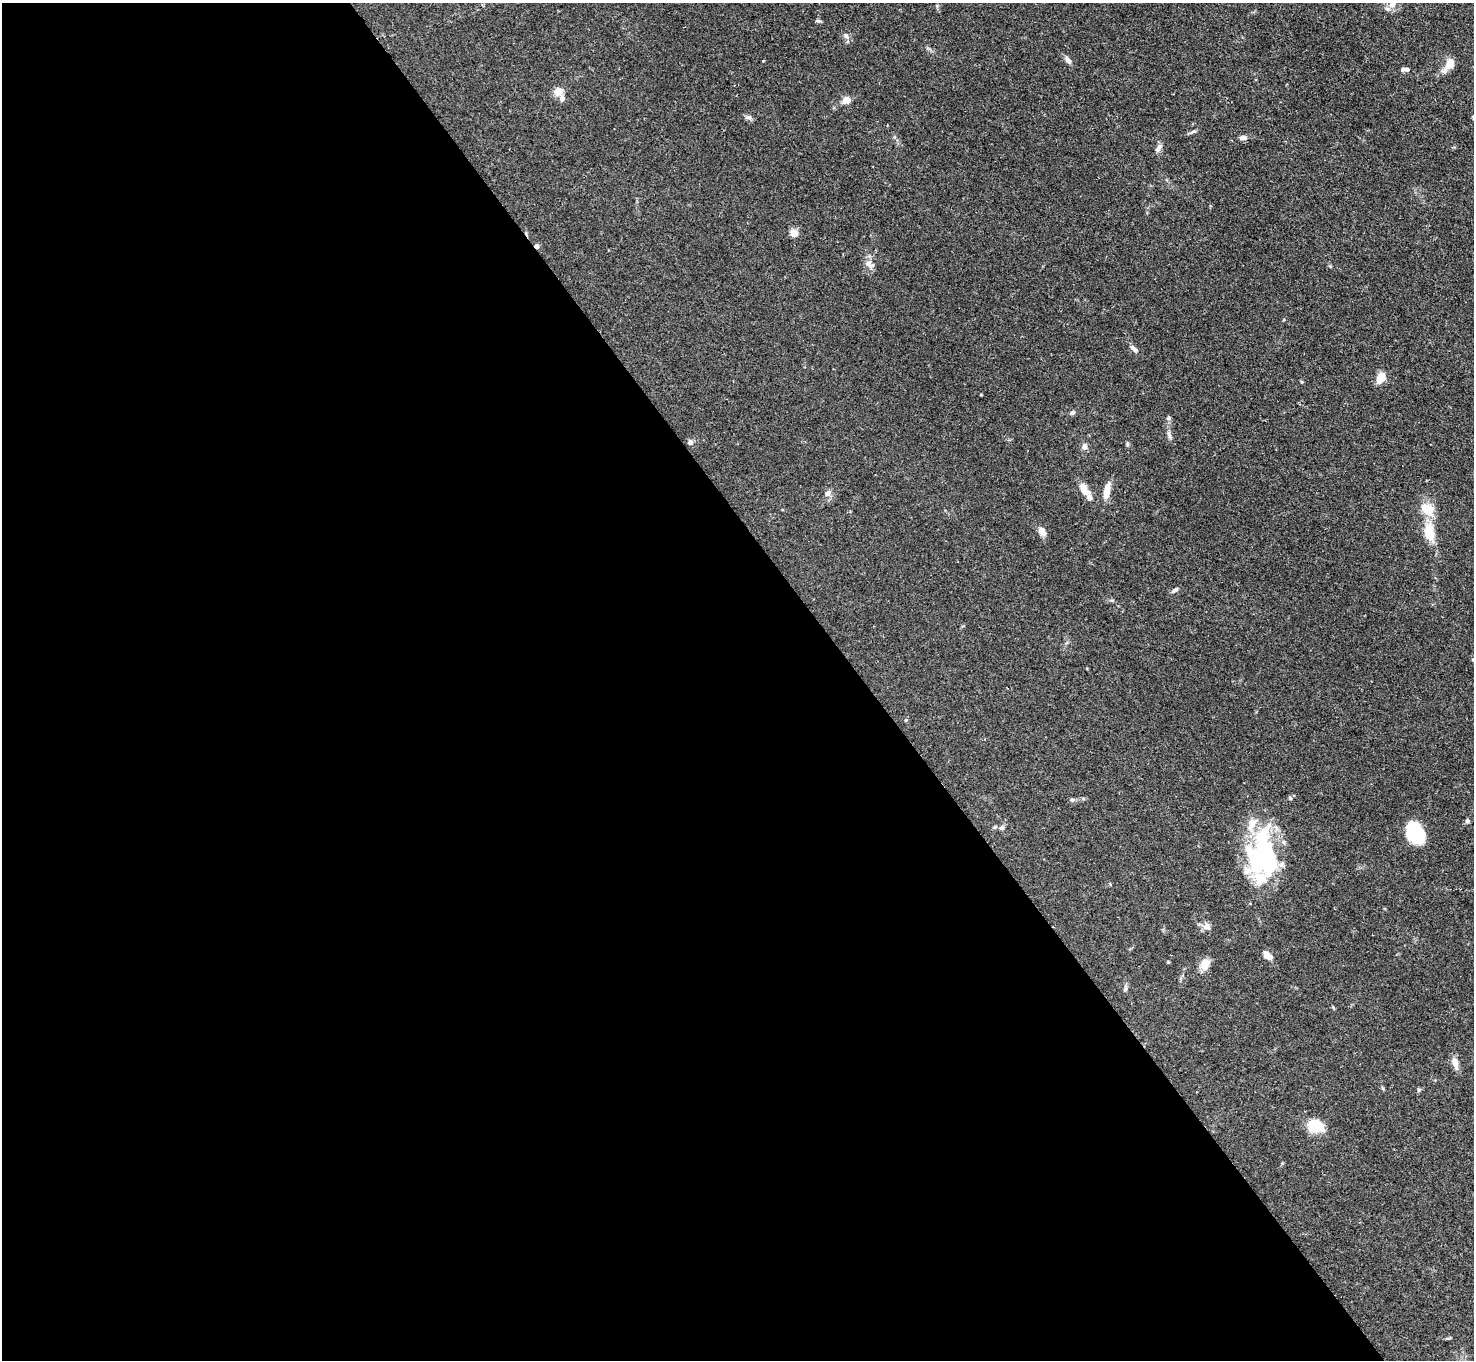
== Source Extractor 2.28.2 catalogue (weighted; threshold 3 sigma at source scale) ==
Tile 9 of 4 x 4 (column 1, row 3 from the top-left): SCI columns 1-1472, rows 1659-3016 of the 5896 x 5890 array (HDU 1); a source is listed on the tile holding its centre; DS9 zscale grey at full resolution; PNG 1476 x 1362 px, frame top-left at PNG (2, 3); no overlay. Shown black and unused: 59% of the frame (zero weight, under 2 of 3 exposures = <1% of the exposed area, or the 3 px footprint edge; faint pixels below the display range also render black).
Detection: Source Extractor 2.28.2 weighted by HDU 2 'WHT'; one run over the whole footprint, this tile lists its part. Background 0.109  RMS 0.0058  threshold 0.0261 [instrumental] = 3 sigma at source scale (4.5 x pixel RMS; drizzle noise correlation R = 1.50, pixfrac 1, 0.05/0.05 arcsec/px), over >= 5 px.
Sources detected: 59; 5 inside a brighter object's white glare — not listed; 7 inside a brighter listed object's ellipse — not listed separately; the other 47 listed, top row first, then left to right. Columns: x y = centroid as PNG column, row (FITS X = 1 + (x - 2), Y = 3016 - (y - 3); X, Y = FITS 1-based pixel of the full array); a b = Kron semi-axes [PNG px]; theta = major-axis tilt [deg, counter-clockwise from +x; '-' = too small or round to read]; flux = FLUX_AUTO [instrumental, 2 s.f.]
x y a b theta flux
1392 4 13 9 72 5.2
818 21 7 4 -7 0.93
846 36 9 6 -60 1.8
1068 60 10 6 -53 2.2
763 61 3 2 - 0.66
1450 63 15 11 55 5.3
1407 70 6 5 - 1.8
558 91 9 8 - 5.7
846 100 7 6 - 5.9
748 117 9 6 5 1.6
1193 132 11 3 23 1.2
1243 138 8 6 0 2.2
1158 148 14 6 57 2.2
794 233 5 4 - 16
537 246 5 4 - 3
868 264 13 6 -61 3.1
1133 348 12 6 -45 2.3
1381 378 15 9 61 6.4
1073 413 6 5 - 1.4
1168 418 6 5 - 0.99
1169 435 10 5 -66 1.7
690 442 6 6 - 1.9
1127 444 5 5 - 0.8
1084 447 8 7 - 2.2
1084 489 14 7 -62 7.6
1107 490 18 6 79 7.3
828 493 9 7 60 2.5
1428 509 16 12 -39 12
1042 531 10 7 -58 4.6
1429 533 16 9 -83 15
1175 590 9 5 35 1.5
1473 660 6 4 -2 0.55
906 720 5 4 - 0.75
1290 798 6 4 -44 0.86
1072 800 6 5 - 0.98
1467 821 6 5 - 1.5
1002 828 6 6 - 1.5
1413 836 22 11 -30 19
1260 853 61 34 83 73
1207 926 10 9 - 3.1
1268 956 11 7 -37 5.5
1168 962 4 3 - 0.62
1205 965 15 10 61 5.4
1126 988 9 6 80 1.4
1455 1063 17 7 -74 4.3
1419 1090 6 5 - 0.91
1315 1126 17 14 -21 14
Overlapping masked pixels (flux is a lower limit): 1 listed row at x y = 537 246
Isophote crosses this tile's border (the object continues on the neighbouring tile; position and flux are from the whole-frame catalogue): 2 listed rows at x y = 1392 4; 1473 660